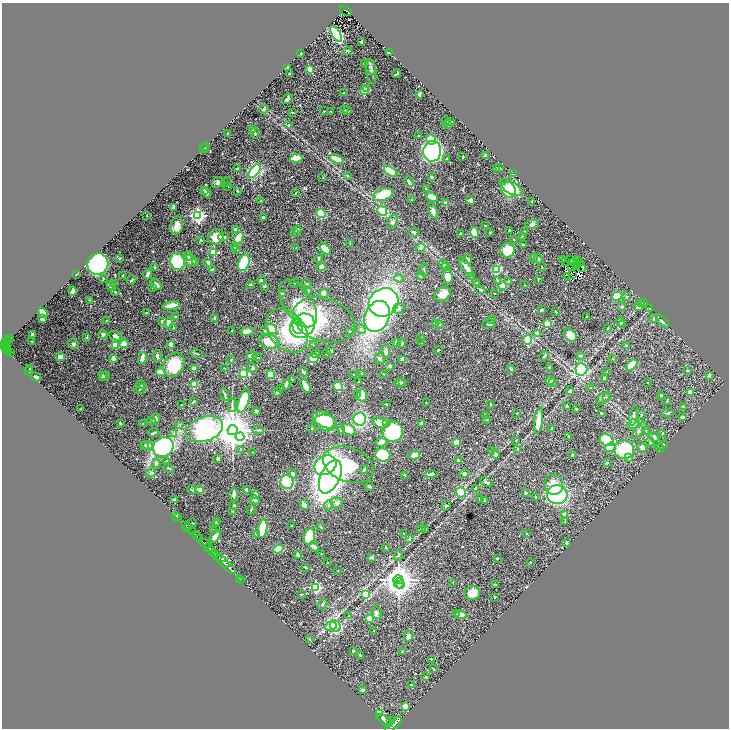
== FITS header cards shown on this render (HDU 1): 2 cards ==
NAXIS1  =                 1454
NAXIS2  =                 1452

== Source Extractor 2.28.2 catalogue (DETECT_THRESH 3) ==
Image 1454 x 1452 px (HDU 1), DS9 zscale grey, zoomed out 1/2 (1 PNG px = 2 x 2 image px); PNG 731 x 730 px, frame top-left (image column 2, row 1451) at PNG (2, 3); each listed source drawn as its Kron ellipse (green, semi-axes under 4 px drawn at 4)
Background 0.536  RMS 0.018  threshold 0.0527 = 3 sigma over >= 5 px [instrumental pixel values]
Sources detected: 649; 39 cannot appear on this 1/2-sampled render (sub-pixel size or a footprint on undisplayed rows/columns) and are neither listed nor drawn; of the other 610, the 500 brightest by FLUX_AUTO listed and drawn (110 fainter detections omitted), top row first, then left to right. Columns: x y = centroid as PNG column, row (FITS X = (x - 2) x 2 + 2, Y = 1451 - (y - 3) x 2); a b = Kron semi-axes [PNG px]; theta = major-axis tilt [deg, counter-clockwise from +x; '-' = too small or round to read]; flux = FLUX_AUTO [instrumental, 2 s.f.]
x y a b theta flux
346 11 6 2 -28 230
336 34 8 4 -58 450
362 42 4 2 - 5.4
347 51 5 3 - 4.4
301 53 2 2 - 3.7
389 53 3 2 - 7.4
364 64 2 2 - 2.8
371 67 7 4 -64 9.2
287 68 4 2 - 6.1
310 70 3 2 - 29
371 72 12 5 -83 12
290 74 3 2 - 5.4
397 74 4 2 - 3.3
367 89 3 2 - 25
364 90 3 3 - 220
344 92 2 2 - 2.1
419 94 4 2 - 10
287 99 6 3 37 9.1
264 109 4 3 - 4.8
345 110 3 2 - 1.9
324 111 3 2 - 2
331 111 3 3 - 2.4
348 111 3 2 - 3.9
292 112 3 2 - 4.4
446 121 3 2 - 4
450 122 4 2 - 4.7
288 125 3 2 - 5.7
448 125 3 2 - 1.9
252 130 3 3 - 2.2
255 133 5 3 - 4
228 134 3 2 - 4.6
419 135 2 2 - 1.8
431 139 5 4 - 73
206 147 3 3 - 3.8
204 149 4 2 - 4.1
432 151 10 9 - 940
485 156 3 3 - 17
463 157 3 2 - 2.2
296 158 6 4 9 72
447 158 3 3 - 2.8
337 159 7 3 -23 68
500 168 3 2 - 2.3
237 169 4 2 - 4
496 169 4 2 - 7.7
255 171 8 4 52 330
391 171 8 4 -34 120
513 174 2 1 - 2.3
347 176 3 3 - 3.3
323 177 3 2 - 1.7
432 177 3 2 - 7.4
226 182 5 2 - 2.6
409 182 5 3 - 9.5
218 183 6 5 - 9
228 186 3 2 - 1.7
511 188 12 6 -30 100
426 189 4 2 - 2.3
204 190 2 2 - 4.3
509 190 8 7 - 120
238 191 3 2 - 3.3
206 193 5 2 - 12
295 193 3 2 - 2
383 195 11 5 21 160
432 197 6 3 -24 44
261 200 3 2 - 3.2
411 200 2 2 - 2.6
471 200 4 3 - 15
532 202 3 3 - 2.8
445 203 2 2 - 38
173 207 4 3 - 5.8
382 211 5 4 - 100
433 211 8 3 -73 15
321 213 5 4 - 77
147 215 2 1 - 1.8
198 215 4 4 - 1100
263 217 2 2 - 4.7
392 222 7 5 68 10
532 224 7 4 8 8.6
177 225 9 6 79 34
485 226 2 2 - 3.9
236 229 4 2 - 26
297 230 4 4 - 7.3
510 231 3 2 - 2.9
525 231 3 3 - 1.9
295 232 2 2 - 6.8
414 232 5 4 - 4.3
490 232 2 2 - 2.3
474 233 5 4 - 56
461 234 3 2 - 1.7
522 236 2 2 - 2.4
216 237 8 7 - 63
223 237 5 2 - 8.9
239 238 6 4 61 81
514 239 3 2 - 1.8
201 240 3 3 - 4
350 243 3 2 - 1.8
524 244 3 2 - 4.7
234 247 3 3 - 5.5
296 248 2 2 - 1.8
421 248 5 4 - 10
325 249 7 4 -49 47
237 250 3 2 - 2.4
507 250 7 7 - 110
214 252 3 3 - 170
188 256 4 4 - 7.7
119 258 4 3 - 4.9
318 258 4 3 - 2.7
534 258 4 3 - 5.3
538 259 5 3 - 5.6
571 259 2 1 - 2.3
467 260 4 4 - 10
563 260 3 2 - 8.6
578 260 2 1 - 6
190 261 7 6 - 17
566 261 3 1 - 6.7
177 262 9 7 -64 200
196 262 4 3 - 2.2
579 262 3 1 - 3.5
208 263 3 2 - 11
244 263 8 5 70 150
574 263 2 1 - 2.6
98 264 11 10 - 700
444 264 5 3 - 7.4
578 265 2 1 - 4.2
446 266 4 3 - 9.7
576 266 2 2 - 6.9
154 267 4 3 - 3.5
321 267 5 4 - 6.8
466 267 12 3 -55 25
542 267 2 2 - 2
571 267 3 2 - 2.6
582 268 4 3 - 3.3
424 269 7 2 -89 2.6
497 269 4 3 - 110
212 270 4 3 - 8
76 274 4 1 - 3.1
147 274 5 2 - 14
573 274 2 1 - 1.8
123 275 3 2 - 4.7
421 276 4 3 - 6.6
472 276 4 3 - 2.8
448 277 7 5 -81 23
568 277 2 1 - 2.2
399 278 4 4 - 4.7
103 279 4 3 - 3.3
132 280 5 3 - 5.8
261 280 2 2 - 5.6
538 280 4 2 - 2.3
498 281 4 3 - 5.2
509 281 4 2 - 5.5
114 283 3 2 - 2.3
295 283 4 2 - 2.3
477 283 4 4 - 4.8
156 284 7 3 -48 9.8
307 284 5 2 - 2.8
250 285 4 3 - 3.9
525 285 3 2 - 1.7
264 286 3 3 - 5.8
503 286 2 2 - 110
112 287 5 3 - 8.2
153 287 3 3 - 4.2
480 290 5 3 - 3.2
73 291 4 3 - 27
308 291 3 3 - 11
115 292 2 2 - 3.4
324 293 4 3 - 31
282 294 3 3 - 6.2
443 294 8 6 31 34
494 294 2 2 - 2
617 296 5 3 - 85
627 297 3 3 - 3.3
89 300 3 2 - 2.2
383 302 15 13 34 980
644 302 2 2 - 2.4
298 303 27 14 -57 240
642 304 4 3 - 4.2
171 305 8 3 11 39
621 306 3 3 - 4.4
638 307 4 3 - 28
399 308 6 5 - 9.5
649 309 4 2 - 2.1
541 310 3 2 - 9.5
556 312 3 2 - 3.1
43 313 5 3 - 78
146 313 3 3 - 4.1
377 316 16 12 66 500
176 317 3 2 - 4.4
587 317 3 2 - 5.1
214 318 3 2 - 9.1
654 318 4 3 - 6.4
42 319 4 3 - 7.8
491 319 2 2 - 8
324 320 32 21 -19 99
106 321 3 3 - 3.4
163 321 3 3 - 9.1
662 321 8 3 -48 5.1
620 322 5 3 - 18
169 323 5 4 - 68
436 323 4 3 - 27
440 324 3 3 - 3.4
489 324 6 4 11 8.3
547 324 2 2 - 79
622 325 4 3 - 6
302 326 13 11 42 1200
174 327 3 2 - 2.7
297 327 7 4 -77 260
608 328 3 2 - 3.2
271 329 6 4 -46 41
361 329 5 3 - 5.7
265 330 4 3 - 3
287 330 24 18 -50 230
232 331 2 2 - 1.9
247 331 6 4 8 24
350 331 2 2 - 3.6
32 334 3 2 - 8.6
103 334 4 4 - 9.4
538 334 2 2 - 33
570 335 8 5 -45 51
116 336 7 3 -26 16
87 337 3 2 - 4.3
9 339 2 1 - 38
420 339 3 2 - 1.9
527 340 5 4 - 88
8 341 3 2 - 80
31 341 2 1 - 1.7
6 342 5 2 - 140
269 342 10 6 -10 69
396 343 4 4 - 10
402 343 4 3 - 4.3
422 343 2 2 - 1.9
73 344 5 5 - 7.7
124 344 4 4 - 35
171 344 3 3 - 14
115 345 4 3 - 87
313 345 3 2 - 1.8
4 346 4 3 - 780
626 346 3 2 - 7.2
5 347 4 2 - 410
6 350 2 1 - 85
438 350 3 2 - 2.9
331 351 3 3 - 5.4
386 351 6 4 90 21
8 352 2 2 - 140
10 353 2 2 - 100
316 353 3 3 - 2.5
327 353 3 3 - 4.6
197 354 6 3 -12 5
157 356 6 3 -86 9.9
251 356 5 3 - 14
544 356 5 3 - 3.4
580 356 3 2 - 3.2
60 357 5 4 - 17
257 357 5 2 - 3.8
142 358 6 3 76 17
313 358 5 5 - 29
379 358 5 5 - 7.2
113 359 4 2 - 16
403 359 4 4 - 12
613 359 3 2 - 2.1
231 360 4 3 - 2.4
174 365 13 10 60 130
632 365 7 4 45 110
390 366 3 3 - 7.2
549 367 3 3 - 2.2
29 368 2 2 - 2.6
194 368 4 3 - 17
225 368 4 2 - 1.8
252 368 5 4 - 5.2
511 369 4 3 - 8.2
581 369 6 6 - 370
28 370 3 2 - 3.1
688 371 4 3 - 2.7
161 372 5 3 - 48
303 372 5 2 - 9.4
607 372 3 2 - 3
243 373 4 3 - 230
362 373 3 3 - 2.9
384 374 3 2 - 3.2
102 375 4 3 - 3.6
271 375 4 4 - 41
354 375 2 2 - 4.3
709 375 3 2 - 9.8
105 376 5 3 - 5.9
36 377 5 2 - 9
605 378 3 2 - 9.4
292 379 3 2 - 1.8
550 380 4 4 - 20
358 382 2 2 - 1.8
400 382 5 3 - 5.1
552 382 4 3 - 17
647 382 2 1 - 2.1
402 383 3 3 - 3.6
141 384 5 3 - 5.5
286 384 5 2 - 11
194 385 3 3 - 84
306 386 7 3 -62 52
338 386 5 4 - 120
591 387 3 3 - 3.7
281 388 2 2 - 2.2
140 389 6 2 30 3.3
570 391 4 3 - 14
277 392 5 4 - 4
690 392 4 3 - 20
358 394 3 2 - 3.5
225 395 6 3 -73 3.9
362 395 6 5 - 38
661 395 3 3 - 3.7
603 398 8 3 39 5.6
607 398 4 3 - 2.9
244 401 13 5 73 140
667 401 3 2 - 1.9
193 402 4 2 - 3
426 403 3 2 - 1.8
386 404 2 2 - 4.4
491 404 3 2 - 4.2
182 405 2 2 - 2
232 405 7 3 -89 5.1
567 406 2 2 - 7.4
683 407 2 2 - 20
80 409 2 2 - 2.5
576 409 3 2 - 3.6
256 411 4 4 - 4.1
516 413 2 2 - 1.8
601 413 2 2 - 6.7
668 413 6 3 17 5.3
485 415 4 3 - 3.2
641 415 4 3 - 3
634 416 10 3 77 6.3
682 417 3 2 - 9.3
155 418 5 4 - 11
360 419 6 6 - 210
324 420 12 7 -29 120
486 420 3 3 - 2.9
151 421 5 3 - 3.4
539 421 13 4 82 73
120 423 2 2 - 5.4
325 423 12 8 -9 150
381 423 9 4 -19 63
386 423 2 2 - 63
422 423 2 2 - 35
143 424 3 2 - 1.7
633 424 6 4 24 17
180 425 3 3 - 2.5
311 428 2 2 - 4.4
204 429 19 12 19 880
551 429 3 2 - 3.7
232 430 5 5 - 12000
258 430 5 3 - 4.2
341 430 3 3 - 10
349 430 7 5 -31 47
639 430 10 3 50 10
646 430 3 3 - 2.2
393 432 10 10 - 270
154 433 5 2 - 6.9
663 433 3 2 - 4.4
174 434 2 2 - 11
569 436 3 2 - 3.8
240 437 4 4 - 430
654 437 5 4 - 6.2
516 440 2 2 - 2
607 440 7 5 -31 200
381 442 6 5 - 18
456 442 4 3 - 28
650 442 4 3 - 5.1
145 445 2 2 - 4.3
148 445 5 4 - 11
663 445 5 4 - 4.1
163 447 11 9 30 710
610 447 5 4 - 33
642 447 6 4 -67 12
659 448 5 2 - 2.6
518 449 4 3 - 3.8
240 450 3 2 - 2.5
624 450 10 9 - 330
492 451 4 3 - 7.2
253 452 2 2 - 1.9
496 454 4 3 - 8.1
572 454 4 2 - 2.6
383 455 7 6 - 190
414 455 6 3 14 44
217 458 3 3 - 4.1
629 458 4 3 - 9.5
166 461 3 2 - 2.6
458 461 3 3 - 12
607 463 3 2 - 1.9
156 464 4 4 - 9.8
325 465 11 9 31 700
348 465 26 17 -20 190
169 468 5 2 - 3.2
364 470 4 3 - 6.4
151 473 5 3 - 7.3
293 474 5 3 - 9
431 474 7 3 5 8.1
464 474 4 4 - 9.2
405 475 4 3 - 2.1
330 477 18 9 65 2400
287 482 7 6 - 320
486 482 6 3 -30 6.9
554 484 10 9 - 41
369 486 4 3 - 5.8
476 488 3 3 - 8.2
200 489 3 2 - 20
191 490 4 2 - 3.9
246 490 3 2 - 8.6
461 492 5 5 - 210
526 493 3 2 - 5.6
234 494 6 3 82 16
256 494 4 3 - 9.7
557 495 10 9 - 470
535 497 2 2 - 2.8
479 499 2 2 - 1.7
174 500 2 2 - 26
255 500 5 3 - 7.9
484 500 2 2 - 6.7
337 503 6 5 - 13
304 505 5 3 - 23
329 505 5 3 - 6.4
234 506 2 2 - 15
446 506 5 3 - 4.4
251 510 4 2 - 4.5
233 511 3 2 - 2.2
565 514 3 2 - 27
176 515 2 1 - 5.7
178 518 3 1 - 14
216 521 4 3 - 2.8
565 521 3 2 - 2
192 523 2 2 - 3.1
217 524 3 3 - 3.1
186 525 2 1 - 56
291 526 2 2 - 2.3
187 527 2 1 - 12
321 527 4 2 - 5.9
263 528 10 4 80 110
421 529 4 3 - 4.7
214 530 2 2 - 2.9
425 530 4 3 - 2.8
192 532 2 1 - 250
403 533 2 2 - 2
256 534 3 2 - 2.1
527 534 2 2 - 7.1
197 536 5 2 - 1200
215 536 7 3 53 21
309 536 8 5 76 110
199 538 2 1 - 340
409 539 4 3 - 8.3
205 543 6 2 -39 2500
566 543 2 2 - 15
314 546 5 3 - 13
386 547 2 2 - 4.4
209 548 5 2 - 550
278 549 5 4 - 86
211 551 3 1 - 420
215 554 4 2 - 550
321 554 3 2 - 4.7
298 555 4 3 - 8
398 555 6 2 75 2.9
217 556 2 1 - 240
371 557 4 3 - 6.2
497 558 2 2 - 4.2
223 562 8 2 -43 3500
530 562 3 2 - 1.8
327 563 2 2 - 2.3
229 567 8 2 -45 1600
306 568 4 2 - 2.4
338 571 2 2 - 2
239 578 3 1 - 18
398 579 5 4 - 4600
241 580 2 1 - 32
453 582 2 1 - 2
399 583 5 5 - 1300
401 585 3 2 - 370
495 585 3 2 - 2.8
316 587 3 3 - 420
472 593 8 7 - 38
301 594 2 2 - 3.4
365 594 4 3 - 140
495 597 2 2 - 2.5
322 604 6 3 46 6.2
377 613 6 5 - 8.2
457 614 3 2 - 7.5
461 615 5 3 - 44
349 616 4 3 - 3.4
370 618 3 2 - 80
331 626 6 4 16 36
335 626 6 5 - 320
374 630 2 2 - 2.5
408 636 5 4 - 19
309 639 3 3 - 3.3
353 650 2 2 - 9.7
402 652 3 3 - 3.3
360 655 4 3 - 3.5
431 659 2 2 - 1.8
433 669 2 2 - 3.6
426 677 3 2 - 3.3
411 685 3 3 - 4.1
362 690 4 3 - 6.5
405 706 2 2 - 75
380 713 3 2 - 130
385 720 9 4 -34 4800
391 721 4 2 - 670
393 725 10 4 42 4900
At the frame edge (FLAGS 8, measured only in part): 1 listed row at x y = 393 725
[110 fainter detections neither listed nor drawn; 39 sub-pixel or undisplayed-footprint detections neither listed nor drawn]